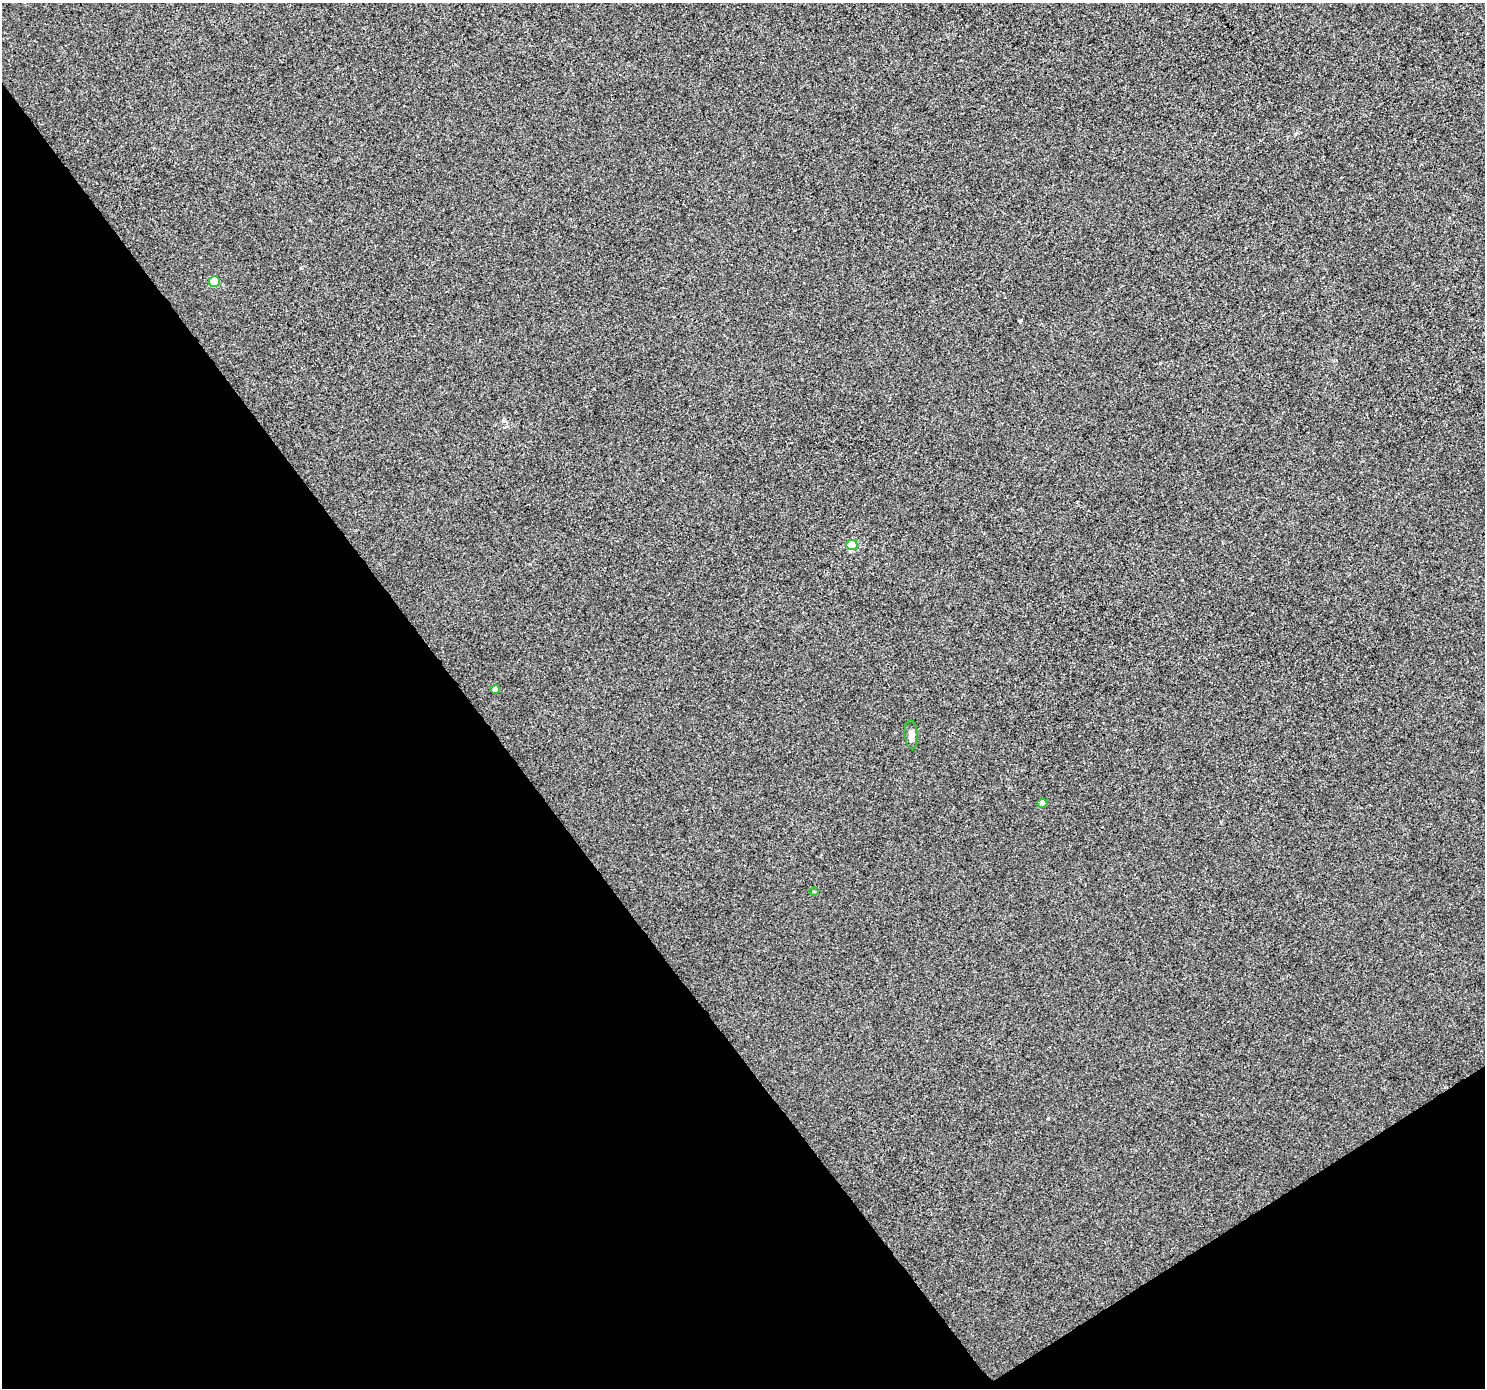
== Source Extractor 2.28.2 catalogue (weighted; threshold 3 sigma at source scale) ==
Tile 14 of 4 x 4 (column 2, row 4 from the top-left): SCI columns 1488-2970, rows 189-1574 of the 5936 x 5861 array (HDU 1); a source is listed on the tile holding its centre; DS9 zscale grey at full resolution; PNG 1487 x 1390 px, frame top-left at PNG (2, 3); each listed source drawn as its Kron ellipse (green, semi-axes under 4 px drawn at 4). Shown black and unused: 35% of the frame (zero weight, under 3 of 4 exposures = <1% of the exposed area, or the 3 px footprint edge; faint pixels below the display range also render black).
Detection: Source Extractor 2.28.2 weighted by HDU 2 'WHT'; one run over the whole footprint, this tile lists its part. Background 3.25e-04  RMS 0.0036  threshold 0.0161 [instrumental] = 3 sigma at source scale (4.5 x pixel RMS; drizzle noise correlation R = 1.50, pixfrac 1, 0.0396/0.0396 arcsec/px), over >= 5 px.
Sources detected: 6; all 6 listed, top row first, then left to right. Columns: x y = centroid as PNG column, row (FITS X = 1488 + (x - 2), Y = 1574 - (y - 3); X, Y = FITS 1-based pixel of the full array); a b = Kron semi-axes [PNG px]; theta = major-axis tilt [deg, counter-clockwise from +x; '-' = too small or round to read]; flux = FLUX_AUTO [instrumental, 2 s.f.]
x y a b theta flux
214 281 5 5 - 7.7
852 545 5 5 - 12
495 689 5 4 - 1.1
911 735 14 6 -86 2
1042 803 5 4 - 2.1
814 891 5 3 - 0.33